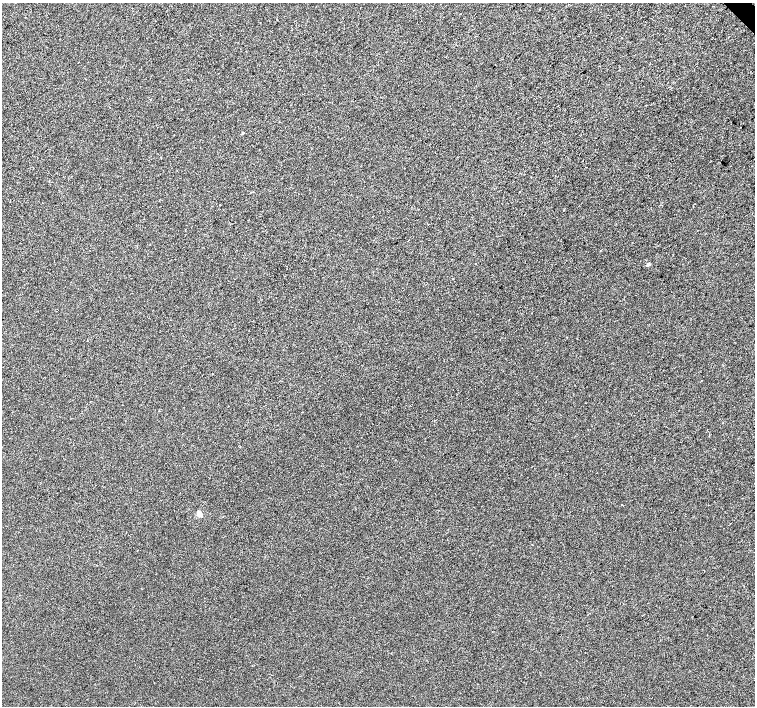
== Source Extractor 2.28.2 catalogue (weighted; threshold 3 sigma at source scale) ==
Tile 10 of 4 x 4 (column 2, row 3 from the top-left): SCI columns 1510-3014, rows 1625-3032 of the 6025 x 5999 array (HDU 1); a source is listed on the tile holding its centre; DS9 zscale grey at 2 x 2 block average (1 PNG px = mean of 2 x 2 image px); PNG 757 x 708 px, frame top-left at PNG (2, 3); no overlay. Shown black and unused: <1% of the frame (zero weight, under 2 of 3 exposures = <1% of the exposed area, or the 3 px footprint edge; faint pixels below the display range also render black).
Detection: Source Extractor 2.28.2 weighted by HDU 2 'WHT'; one run over the whole footprint, this tile lists its part. Background 9.28e-04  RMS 0.0056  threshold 0.0254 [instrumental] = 3 sigma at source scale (4.5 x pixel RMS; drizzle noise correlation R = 1.50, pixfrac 1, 0.0396/0.0396 arcsec/px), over >= 5 px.
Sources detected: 8; all 8 listed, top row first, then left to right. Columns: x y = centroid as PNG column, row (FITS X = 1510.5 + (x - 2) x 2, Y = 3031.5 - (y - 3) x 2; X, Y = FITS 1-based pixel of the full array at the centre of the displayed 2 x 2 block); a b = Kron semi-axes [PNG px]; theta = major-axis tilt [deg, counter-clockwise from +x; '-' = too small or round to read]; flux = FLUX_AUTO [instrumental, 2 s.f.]
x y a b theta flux
156 21 2 2 - 0.45
242 133 3 2 - 1.3
520 192 2 2 - 0.58
42 203 2 2 - 0.56
648 264 3 2 - 5.1
566 337 2 2 - 0.65
622 504 2 2 - 0.73
199 514 3 3 - 32